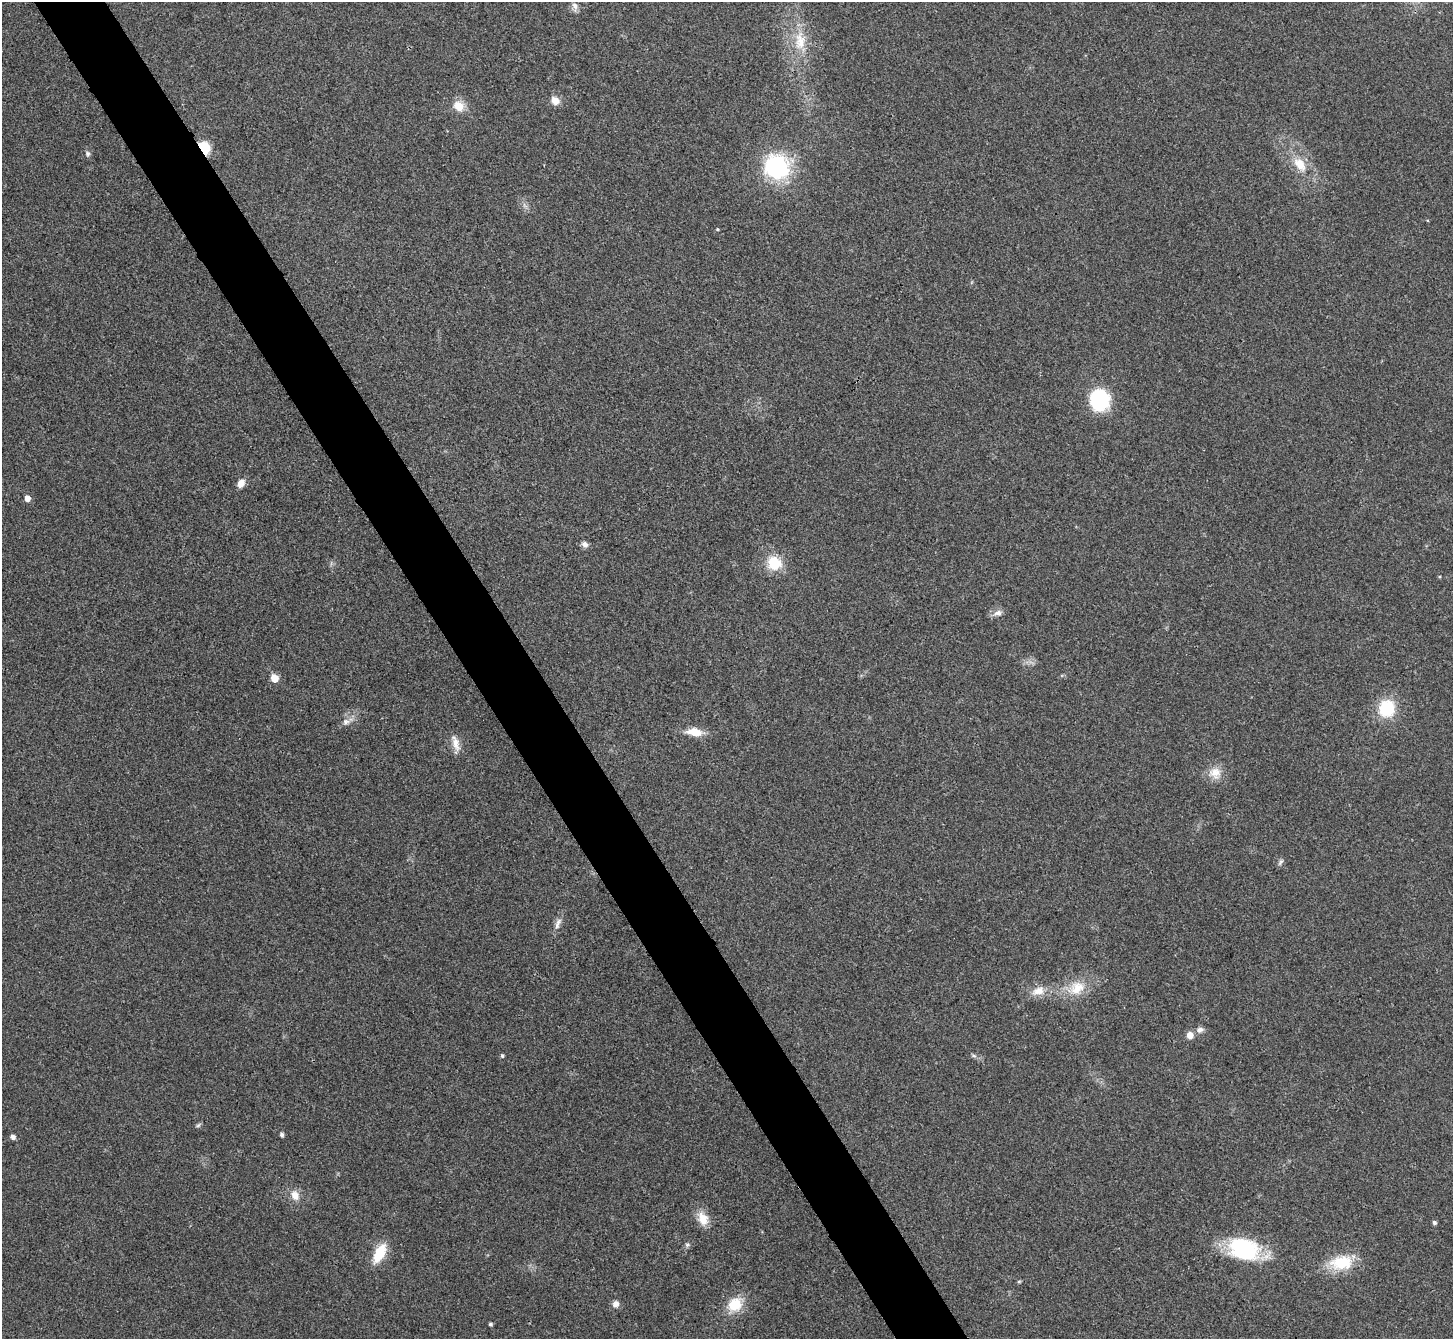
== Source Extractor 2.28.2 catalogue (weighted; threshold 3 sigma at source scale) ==
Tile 11 of 4 x 4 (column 3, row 3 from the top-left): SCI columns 2907-4357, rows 1500-2836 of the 5817 x 5809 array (HDU 1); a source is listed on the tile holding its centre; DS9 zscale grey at full resolution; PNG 1455 x 1341 px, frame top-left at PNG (2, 2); no overlay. Shown black and unused: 5% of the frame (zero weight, under 3 of 4 exposures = <1% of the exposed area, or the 3 px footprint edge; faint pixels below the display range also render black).
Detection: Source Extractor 2.28.2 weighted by HDU 2 'WHT'; one run over the whole footprint, this tile lists its part. Background 0.0467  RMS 0.0066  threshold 0.0295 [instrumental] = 3 sigma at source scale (4.5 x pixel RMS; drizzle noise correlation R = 1.50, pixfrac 1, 0.05/0.05 arcsec/px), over >= 5 px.
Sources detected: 43; all 43 listed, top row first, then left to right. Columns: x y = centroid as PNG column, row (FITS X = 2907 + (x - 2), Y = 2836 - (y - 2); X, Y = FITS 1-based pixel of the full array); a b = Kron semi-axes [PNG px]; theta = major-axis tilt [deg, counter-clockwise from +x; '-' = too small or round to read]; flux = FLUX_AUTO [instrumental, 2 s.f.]
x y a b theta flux
575 6 11 7 -59 2.8
800 41 30 15 -90 18
555 101 10 8 -48 5.7
458 106 15 12 -42 8.4
204 147 14 10 -58 15
88 154 7 6 - 1.5
1300 164 22 13 -52 13
777 167 32 30 -43 55
717 229 4 3 - 0.8
1099 400 20 19 - 44
241 483 9 7 54 5.5
27 498 5 5 - 4.5
585 544 10 7 -29 2.6
774 563 15 14 - 18
998 613 12 7 16 3.7
274 678 5 5 - 14
1387 709 16 15 - 29
346 722 9 7 -8 2.8
694 732 16 8 -7 11
456 743 24 8 -72 6
1215 773 17 15 1 8.9
1280 862 11 4 57 1.4
558 923 18 6 68 3.9
1077 988 22 18 33 15
1038 991 19 11 20 7.9
1200 1030 10 7 22 2.6
1190 1035 8 8 - 4.4
502 1056 4 4 - 1.2
974 1056 7 4 -19 1.2
198 1125 7 4 19 1.1
282 1135 4 4 - 1.7
13 1137 5 5 - 2.6
295 1195 11 9 -69 6.3
703 1219 18 12 -69 9.5
1434 1223 4 4 - 1.7
687 1245 7 5 -7 1.3
1244 1249 30 21 -14 62
379 1253 21 10 63 18
1341 1263 28 17 7 24
1019 1281 6 4 18 0.74
615 1304 8 7 - 3.4
735 1305 21 18 41 15
490 1324 4 4 - 1.3
Overlapping masked pixels (flux is a lower limit): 1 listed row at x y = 204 147